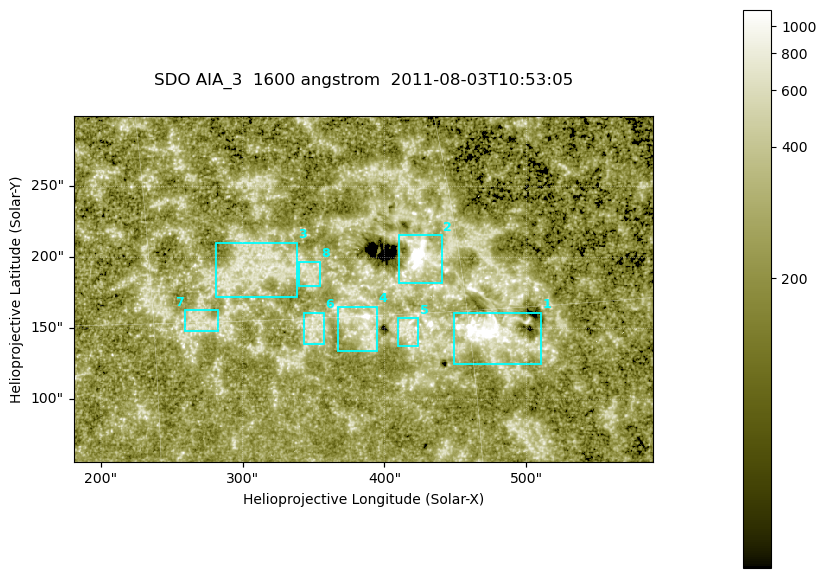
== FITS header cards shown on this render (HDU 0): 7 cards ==
TELESCOP= 'SDO     '           /
INSTRUME= 'AIA_3   '           /
WAVELNTH=                 1600 /
WAVEUNIT= 'angstrom'           /
DATE-OBS= '2011-08-03T10:53:05.120' /
CTYPE1  = 'HPLN-TAN'           /
CTYPE2  = 'HPLT-TAN'           /

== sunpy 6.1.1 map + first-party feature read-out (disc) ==
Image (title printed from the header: SDO AIA_3  1600 angstrom  2011-08-03T10:53:05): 670 x 401 px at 0.609 arcsec/px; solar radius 946 arcsec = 1552 px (partial field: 3.6% of the solar disc is inside the frame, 100% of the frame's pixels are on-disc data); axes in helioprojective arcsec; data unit not stated in the header (colour bar unlabelled)
Pointing: header CRPIX1/2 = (2047.81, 2050.03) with CRVAL1/2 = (0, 0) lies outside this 670 x 401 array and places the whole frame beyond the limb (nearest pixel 1.39 R_sun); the SolarSoft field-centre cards XCEN/YCEN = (384.9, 177.7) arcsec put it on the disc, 1934 arcsec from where CRPIX/CRVAL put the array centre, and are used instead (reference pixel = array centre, CRVAL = XCEN/YCEN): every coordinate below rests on XCEN/YCEN
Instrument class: DISC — disc imager (sunpy class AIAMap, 1600 A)
Bright regions (active regions / flare kernels): reference = the on-disc median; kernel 5 px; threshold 5 sigma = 345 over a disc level ~224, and >= 1.15x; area >= 268 px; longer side >= 5 px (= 3 arcsec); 8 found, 8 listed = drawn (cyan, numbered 1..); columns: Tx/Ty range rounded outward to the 2 arcsec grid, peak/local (2 s.f.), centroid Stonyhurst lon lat
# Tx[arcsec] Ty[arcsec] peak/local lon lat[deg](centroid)
1 448..512 124..162 15 +31 +14
2 410..442 182..216 56 +28 +17
3 280..338 172..210 3.5 +20 +17
4 366..396 134..166 7.9 +25 +15
5 408..424 138..158 4.1 +27 +14
6 342..358 138..162 3.5 +22 +15
7 258..284 148..164 3.1 +17 +15
8 340..356 180..198 3.5 +22 +17